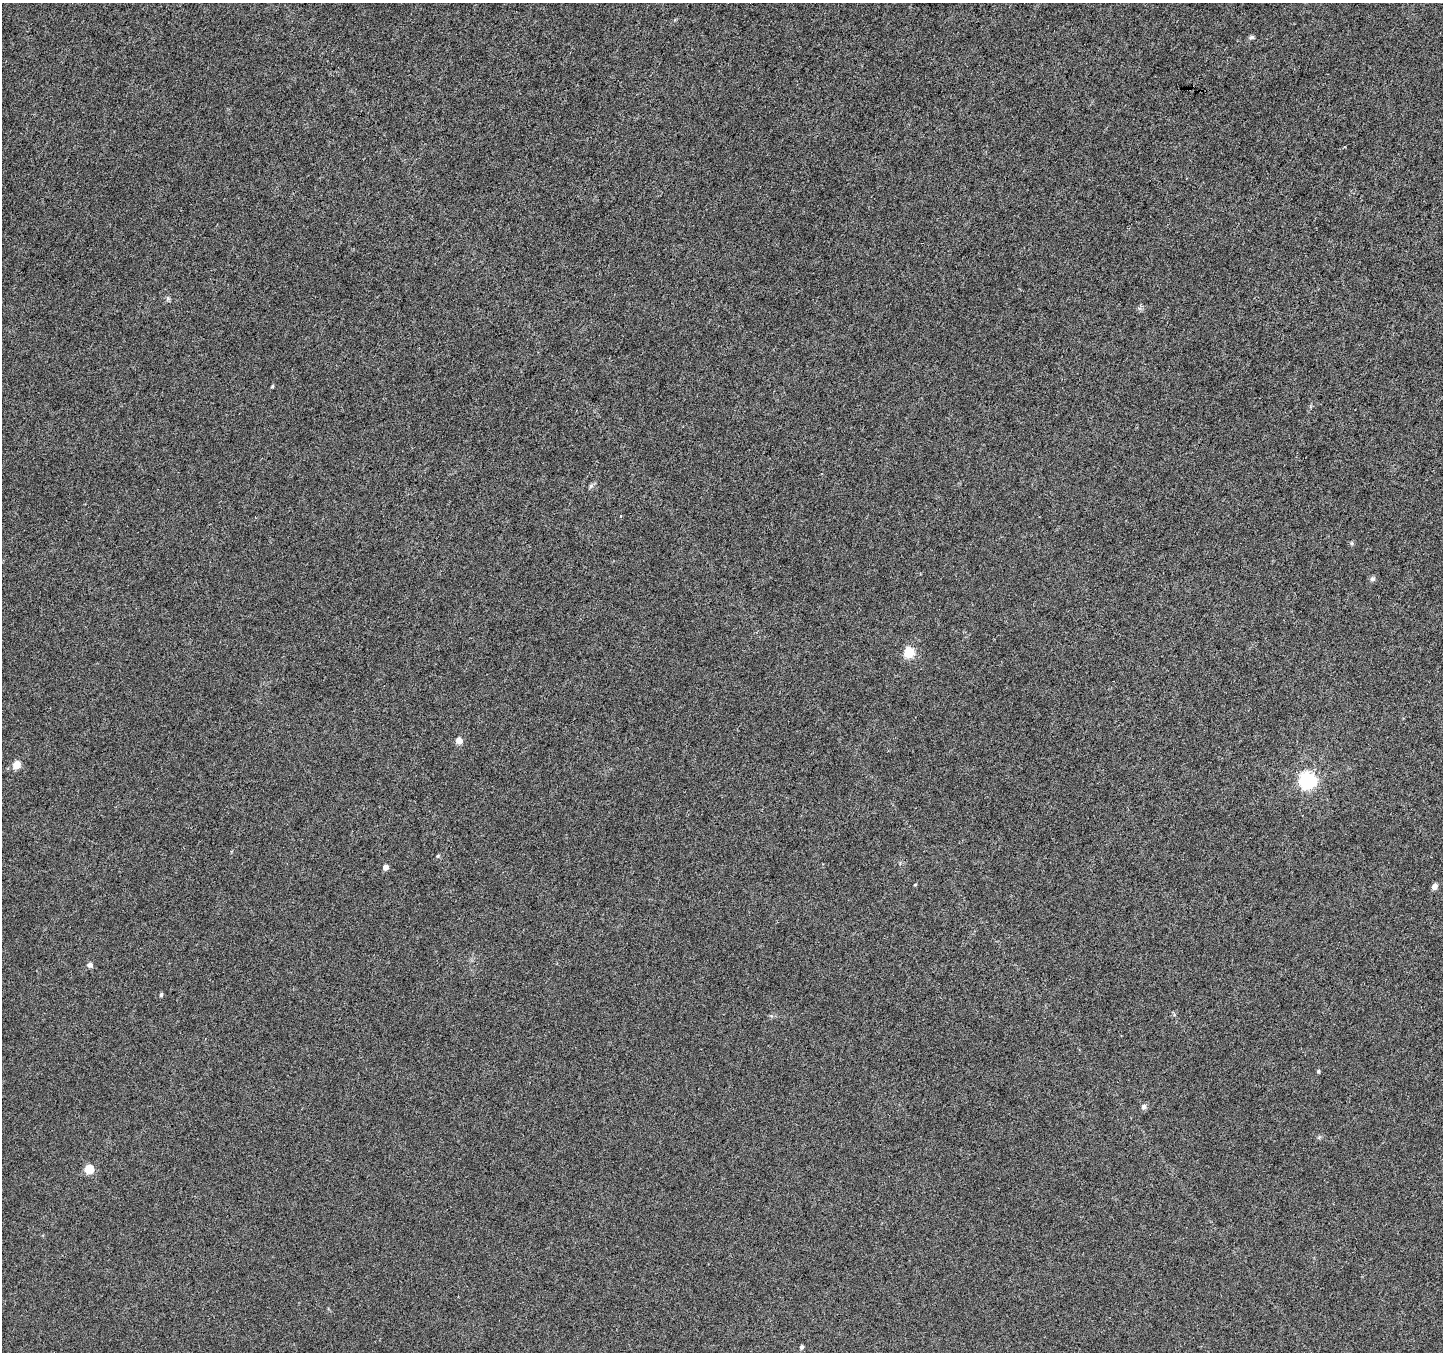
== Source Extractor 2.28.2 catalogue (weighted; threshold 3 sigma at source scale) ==
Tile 10 of 4 x 4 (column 2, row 3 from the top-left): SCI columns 1441-2881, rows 1551-2900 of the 5771 x 5868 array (HDU 1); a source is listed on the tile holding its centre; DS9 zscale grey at full resolution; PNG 1445 x 1354 px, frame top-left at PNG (2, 3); no overlay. Shown black and unused: <1% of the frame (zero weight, under 3 of 6 exposures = <1% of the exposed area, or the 3 px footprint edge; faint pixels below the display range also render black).
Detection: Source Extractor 2.28.2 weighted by HDU 2 'WHT'; one run over the whole footprint, this tile lists its part. Background 0.00617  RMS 0.0033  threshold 0.0134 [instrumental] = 3 sigma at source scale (4.09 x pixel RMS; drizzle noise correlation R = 1.36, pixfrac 0.8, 0.0396/0.0396 arcsec/px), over >= 5 px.
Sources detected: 20; all 20 listed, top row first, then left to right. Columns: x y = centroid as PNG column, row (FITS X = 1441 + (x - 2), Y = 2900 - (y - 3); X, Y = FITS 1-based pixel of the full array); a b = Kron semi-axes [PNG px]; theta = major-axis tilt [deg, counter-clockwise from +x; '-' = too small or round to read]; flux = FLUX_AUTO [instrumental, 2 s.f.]
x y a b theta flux
1252 37 7 5 14 0.57
168 298 6 5 - 0.54
272 386 5 4 - 0.35
591 486 7 4 70 0.51
621 516 4 2 - 0.25
1352 543 6 4 90 0.38
1372 579 7 6 - 0.71
909 652 5 5 - 22
459 740 5 4 - 4.2
16 765 6 6 - 4.4
1308 780 6 6 - 98
386 867 4 4 - 2
915 885 4 3 - 0.32
1435 886 6 5 - 1.5
90 965 6 6 - 1.1
161 995 5 4 - 0.6
1318 1071 5 4 - 0.37
1144 1107 7 6 - 0.98
89 1169 6 6 - 6
801 1347 5 4 - 0.81